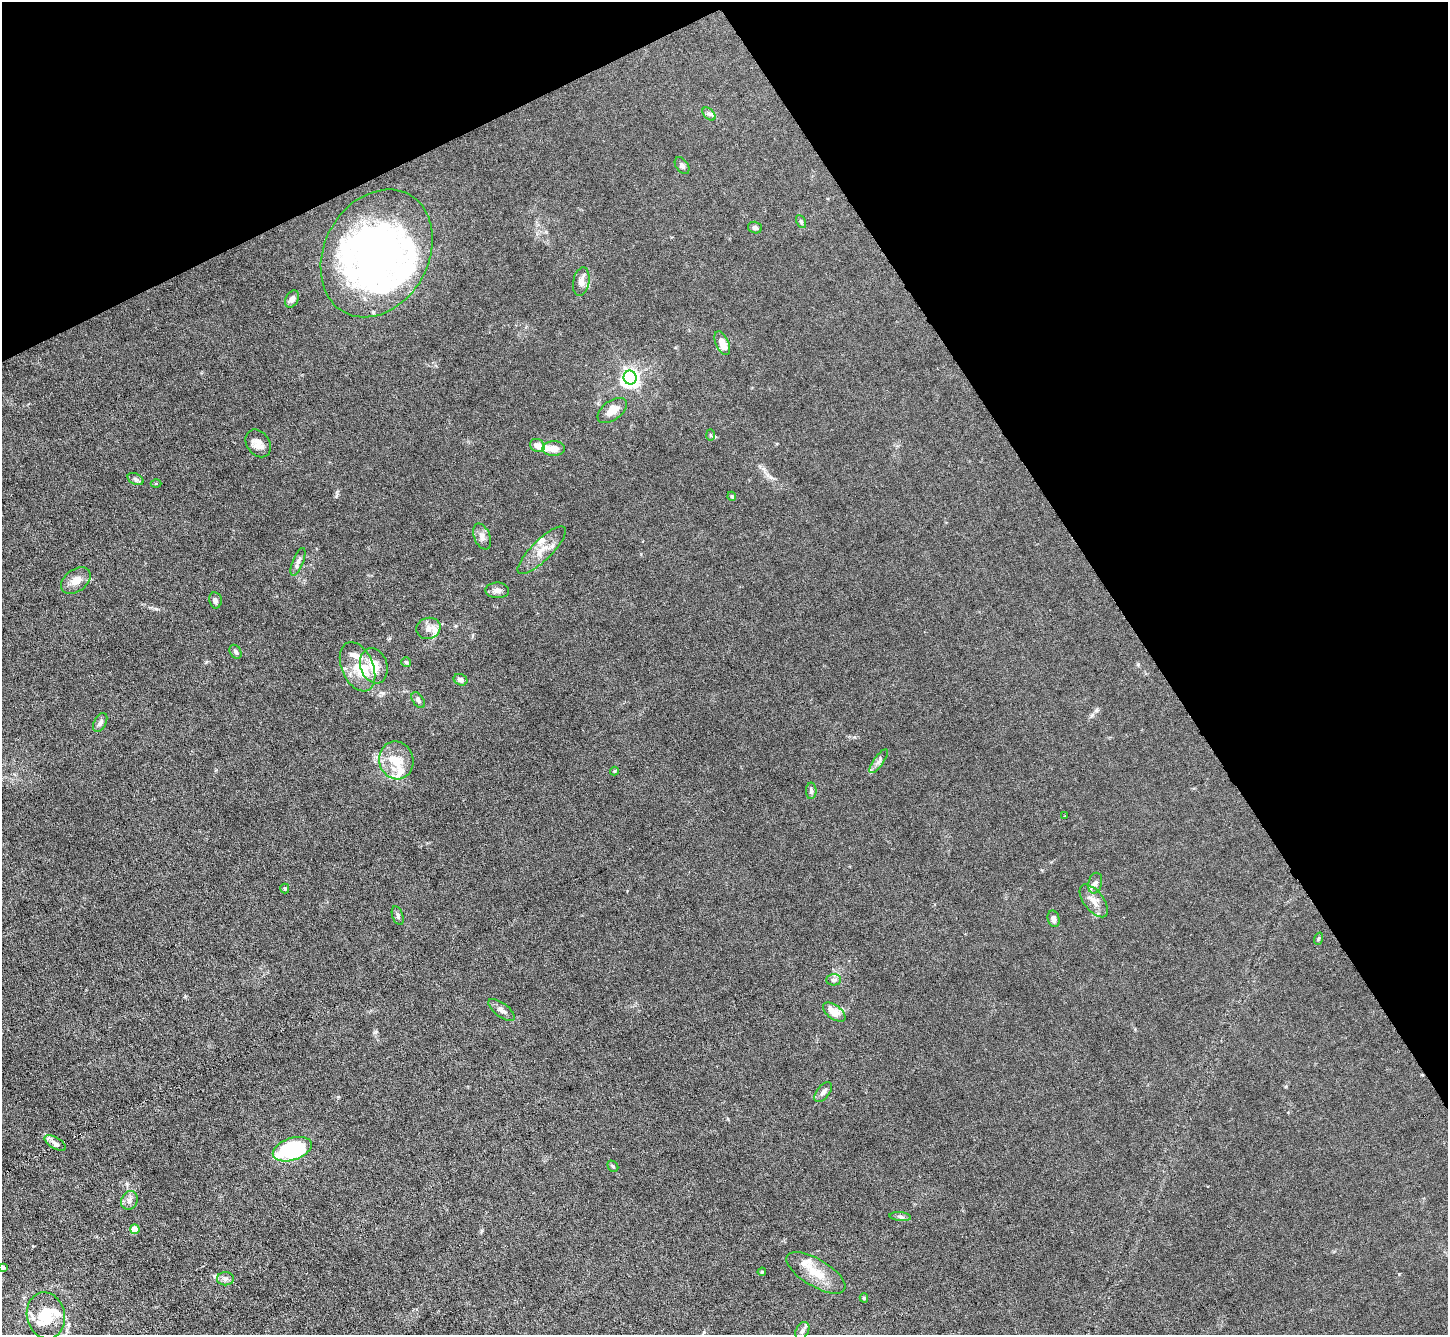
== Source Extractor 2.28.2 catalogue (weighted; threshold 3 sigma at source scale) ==
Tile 3 of 4 x 4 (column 3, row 1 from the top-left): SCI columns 2895-4340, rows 4152-5484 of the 5787 x 5775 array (HDU 1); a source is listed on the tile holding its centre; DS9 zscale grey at full resolution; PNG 1450 x 1337 px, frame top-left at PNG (2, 2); each listed source drawn as its Kron ellipse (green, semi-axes under 4 px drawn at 4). Shown black and unused: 28% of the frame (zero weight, under 3 of 6 exposures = <1% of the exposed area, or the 3 px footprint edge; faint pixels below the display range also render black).
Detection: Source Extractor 2.28.2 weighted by HDU 2 'WHT'; one run over the whole footprint, this tile lists its part. Background 0.0245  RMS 0.0028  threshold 0.0115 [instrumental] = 3 sigma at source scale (4.09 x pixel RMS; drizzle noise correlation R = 1.36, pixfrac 0.8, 0.05/0.05 arcsec/px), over >= 5 px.
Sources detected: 70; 2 inside a brighter object's white glare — neither listed nor drawn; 9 inside a brighter listed object's ellipse — not listed separately; the other 59 listed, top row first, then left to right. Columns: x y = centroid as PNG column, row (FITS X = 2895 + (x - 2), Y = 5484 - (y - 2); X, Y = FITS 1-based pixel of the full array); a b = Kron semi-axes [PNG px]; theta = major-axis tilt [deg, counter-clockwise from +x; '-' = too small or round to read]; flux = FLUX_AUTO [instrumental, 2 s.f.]
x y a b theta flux
709 114 8 4 -44 0.57
682 166 9 6 -55 0.78
801 221 7 4 -63 0.44
755 228 7 5 -16 0.69
377 253 67 52 61 96
581 282 14 8 79 1.8
292 299 9 6 62 1.1
722 343 13 6 -66 3.1
630 378 7 6 - 110
612 410 17 9 37 2.9
710 435 6 4 -88 0.35
258 443 15 11 -55 2.1
537 445 7 6 - 1.8
554 448 11 7 -1 2.1
135 479 8 5 -28 0.57
156 483 5 3 - 0.25
732 496 4 4 - 0.35
482 536 13 8 -68 1.4
542 550 32 10 45 4
298 562 15 5 68 1.1
76 580 16 11 36 2.6
497 590 12 8 -2 1.2
215 600 8 6 -79 0.76
428 628 12 10 15 2.2
236 652 7 5 -57 0.53
406 662 5 5 - 0.39
374 666 18 13 -71 4.5
357 667 26 15 -66 5.6
461 680 7 5 -24 0.94
418 700 9 5 -55 0.7
100 723 10 6 62 1
396 760 19 17 -73 5.3
879 761 14 5 55 1.1
614 771 4 4 - 0.25
811 791 8 5 -89 0.72
1065 816 2 2 - 0.15
1095 883 10 6 75 0.89
285 888 5 4 - 0.35
1094 901 19 10 -53 2.5
398 915 10 5 -70 0.65
1054 919 8 6 -75 1.1
1318 939 6 4 72 0.27
834 980 7 5 1 0.67
502 1010 15 6 -37 1.3
834 1012 13 7 -36 3.3
823 1092 11 6 52 1
55 1143 12 5 -31 1.1
292 1149 20 11 18 25
613 1166 6 5 - 0.37
129 1200 10 8 64 1.1
900 1216 11 4 -5 0.64
135 1229 5 4 - 4.1
2 1267 4 3 - 0.9
762 1272 4 3 - 0.27
816 1273 33 13 -31 5.9
225 1279 8 6 -2 0.85
864 1298 4 4 - 0.36
46 1316 23 19 -77 7.4
802 1331 9 6 62 0.85
Isophote crosses this tile's border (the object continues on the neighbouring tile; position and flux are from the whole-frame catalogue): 1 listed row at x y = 2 1267